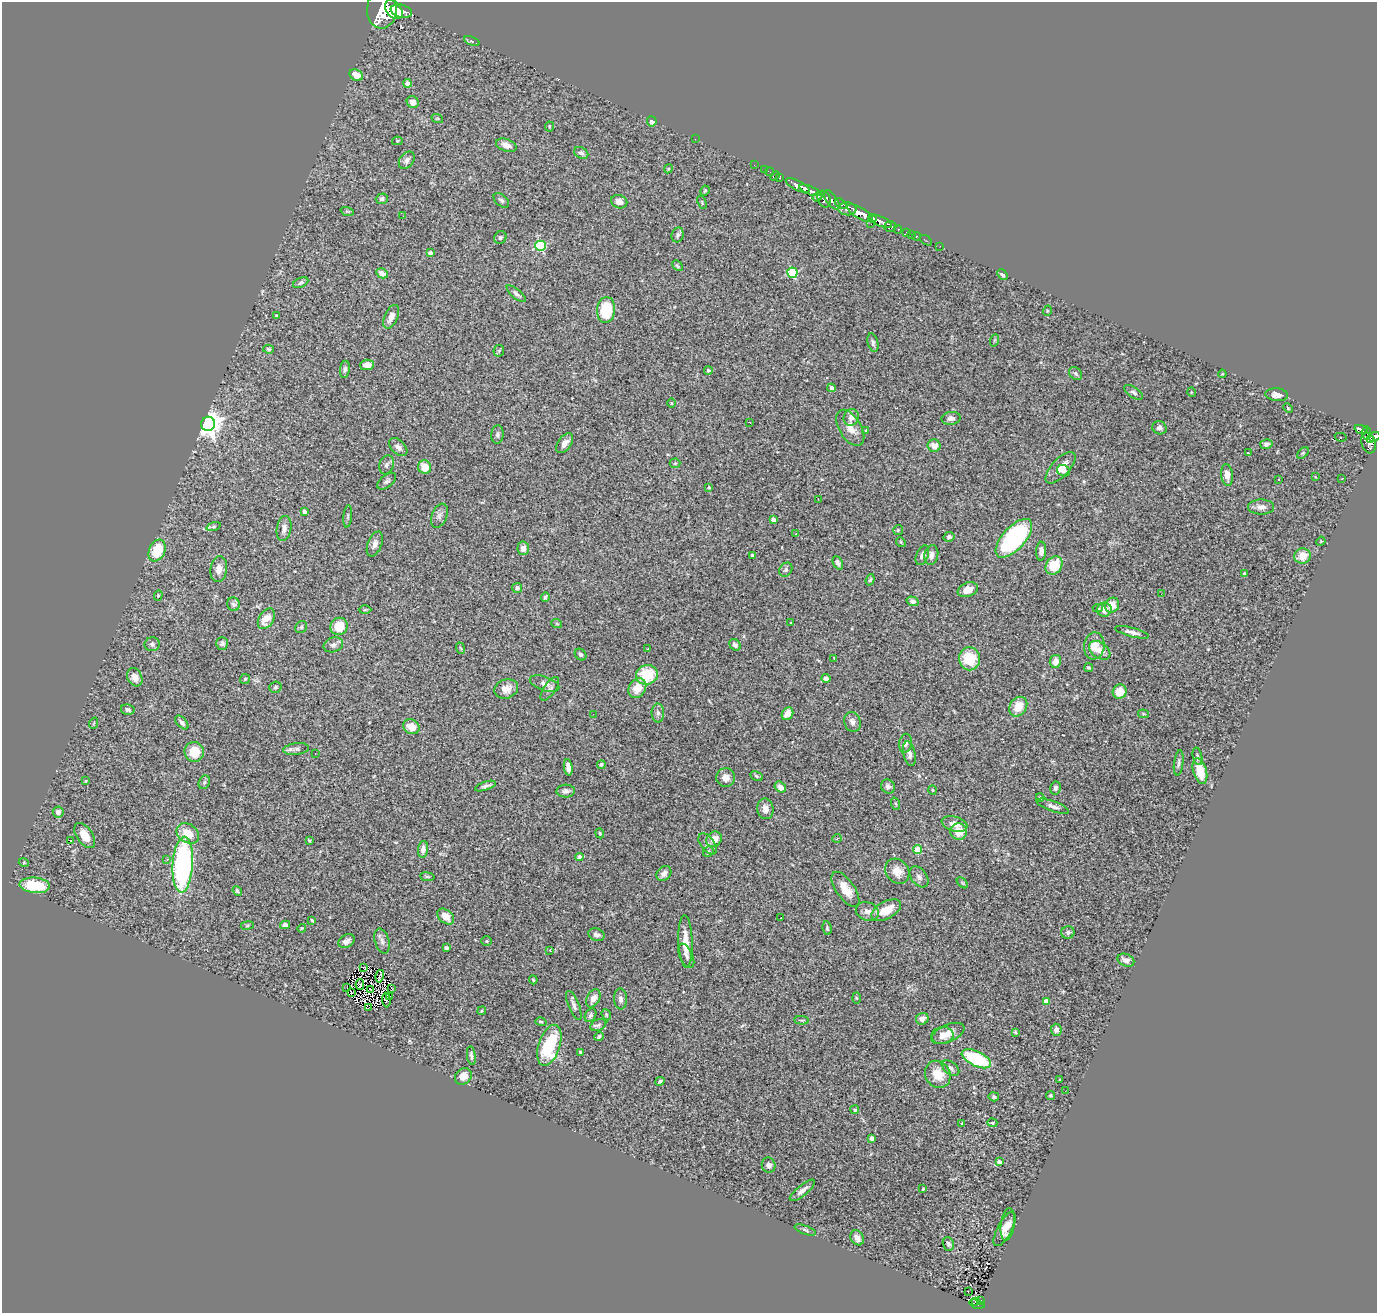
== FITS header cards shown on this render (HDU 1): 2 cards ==
NAXIS1  =                 1375
NAXIS2  =                 1311

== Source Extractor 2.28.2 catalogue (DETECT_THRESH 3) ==
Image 1375 x 1311 px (HDU 1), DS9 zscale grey, 1 PNG px = 1 image px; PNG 1379 x 1315 px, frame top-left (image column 1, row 1311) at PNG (2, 2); each listed source drawn as its Kron ellipse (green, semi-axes under 4 px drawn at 4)
Background 3.17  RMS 0.09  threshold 0.271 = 3 sigma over >= 5 px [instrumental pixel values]
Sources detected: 311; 1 with non-positive FLUX_AUTO (blend fragments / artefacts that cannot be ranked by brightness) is neither listed nor drawn; the other 310 listed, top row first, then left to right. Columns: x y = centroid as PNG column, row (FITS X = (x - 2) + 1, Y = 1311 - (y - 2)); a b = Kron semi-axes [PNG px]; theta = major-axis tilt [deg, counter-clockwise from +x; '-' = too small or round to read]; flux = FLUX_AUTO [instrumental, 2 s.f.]
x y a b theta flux
382 10 18 15 88 25000
394 10 11 7 -50 11000
401 11 11 6 -14 6700
472 41 8 4 -21 9.3
356 75 7 5 -31 61
408 83 4 4 - 39
413 102 6 5 - 46
437 118 6 3 -18 7.2
652 121 5 4 - 20
550 126 5 4 - 8.3
695 139 2 2 - 43
397 141 5 4 - 9.1
506 145 11 6 -20 38
581 153 7 5 -29 16
407 160 9 7 53 23
754 165 2 2 - 38
668 169 5 3 - 5.9
764 170 3 2 - 71
770 172 4 2 - 61
775 176 6 2 45 100
780 177 4 3 - 140
798 185 13 5 -26 5000
810 190 11 4 -22 5100
705 191 5 4 - 8.8
818 197 5 4 - 880
382 199 6 5 - 16
824 199 8 6 -68 2300
501 200 9 5 -41 15
832 200 11 5 -55 3300
619 202 8 6 -21 32
702 202 7 3 -70 7.8
841 204 6 3 -33 1400
847 209 9 6 -4 3100
347 211 7 4 -18 9.7
860 213 14 5 -31 11000
403 216 3 2 - 6.6
872 218 4 3 - 2200
880 221 12 5 -23 4200
871 224 2 2 - 39
890 226 6 5 - 1100
898 229 4 3 - 740
907 232 4 3 - 200
912 234 3 2 - 57
678 235 7 6 - 16
917 236 4 3 - 130
500 238 6 6 - 14
926 240 6 2 -34 51
540 246 5 5 - 490
940 246 2 2 - 28
430 253 4 4 - 28
677 266 6 4 -45 8.9
382 273 6 4 -29 39
792 273 5 5 - 440
1002 275 6 4 -49 16
301 283 8 5 25 15
516 294 12 4 -40 18
606 310 13 9 84 280
1047 311 5 3 - 6.2
276 316 3 3 - 14
391 317 12 6 66 39
995 340 6 4 70 7.2
873 343 9 5 -76 17
269 349 5 4 - 9.2
499 351 6 5 - 11
367 365 7 5 4 35
345 369 8 5 83 15
708 371 4 4 - 11
1076 373 7 5 -47 13
1222 374 4 4 - 5.5
832 388 4 4 - 26
1134 392 11 5 -34 17
1191 392 5 3 - 4.7
1277 395 11 6 -5 33
671 403 5 3 - 5
1288 408 5 3 - 5.5
851 417 8 7 - 39
951 418 9 6 4 28
749 422 3 2 - 19
208 424 7 7 - 5700
850 428 20 11 -59 67
1159 428 7 6 - 18
1361 429 7 3 -18 590
866 430 3 3 - 7
1367 433 7 3 -90 770
497 434 9 6 85 16
1341 437 6 2 -12 7.1
1374 437 6 4 20 1500
1370 439 3 2 - 460
565 443 11 6 54 35
1368 443 10 7 -71 1700
1266 444 6 5 - 17
934 446 6 6 - 52
398 447 11 7 -45 28
1249 453 3 2 - 8.3
1303 453 7 4 45 8
675 463 5 5 - 9.3
386 465 10 7 69 21
425 467 7 6 - 83
1061 468 20 8 47 69
1063 471 7 5 -25 19
1227 475 11 6 -83 41
1315 476 3 2 - 3.9
1278 479 3 2 - 8.1
1342 479 3 2 - 9.7
387 481 11 6 38 17
709 487 3 3 - 7.4
818 499 2 2 - 3.2
1261 507 13 7 0 33
304 512 4 3 - 30
348 516 11 4 84 12
439 516 12 7 68 26
773 520 4 4 - 43
213 527 7 3 19 8.6
284 528 12 7 80 32
898 530 5 5 - 8.7
796 534 3 2 - 7
949 537 5 5 - 13
1014 538 24 11 47 1000
1321 541 5 3 - 5.2
901 542 5 4 - 7.5
375 544 13 7 68 33
523 548 7 6 - 33
157 550 11 8 65 200
1041 551 9 5 87 25
752 555 3 3 - 9.5
922 555 10 6 68 31
931 555 10 7 79 33
1302 556 8 7 - 86
838 563 7 4 -66 19
1054 566 10 7 54 190
219 569 13 8 83 47
786 570 7 6 - 14
1244 573 3 3 - 5.6
870 580 6 4 71 9
517 588 5 5 - 19
968 590 10 7 22 50
1161 594 2 2 - 7.8
158 595 5 4 - 6.9
545 597 5 3 - 12
912 601 6 4 -17 20
233 604 7 6 - 15
1112 605 8 7 - 62
1098 608 5 4 - 7.9
365 610 6 4 1 7.6
1104 610 7 7 - 43
266 619 11 7 58 88
791 623 3 3 - 6.4
557 624 5 3 - 5.1
339 626 9 8 - 110
301 627 6 5 - 11
1132 632 17 4 -15 27
222 643 6 6 - 15
152 644 7 7 - 17
333 645 10 7 17 21
735 645 6 5 - 20
1094 646 13 10 82 68
460 648 6 3 -69 6.1
648 649 3 2 - 5.1
1100 650 12 8 -36 50
581 655 6 5 - 14
834 658 3 2 - 4.6
970 659 11 10 - 190
1055 661 6 5 - 35
1089 668 4 3 - 7.2
647 675 11 10 - 220
135 677 9 7 -64 44
826 678 4 4 - 38
245 679 5 5 - 8.8
544 684 15 7 -19 28
275 687 6 5 - 11
637 688 10 8 56 75
506 689 12 9 18 52
550 689 14 6 56 23
1120 692 7 7 - 85
1018 707 10 8 55 110
128 710 7 5 -12 16
658 713 9 6 -90 21
593 714 2 2 - 5
787 714 7 5 56 66
1143 714 5 4 - 6
852 722 10 8 -74 29
94 723 6 3 71 5.6
182 723 8 4 -47 20
411 727 8 7 - 72
905 743 9 6 81 27
296 749 13 6 7 23
194 752 10 9 - 130
315 754 2 2 - 3.6
909 754 12 6 -78 27
1197 756 9 4 -77 13
1179 763 13 4 82 18
601 765 4 4 - 14
568 767 8 4 -82 40
1200 771 13 6 -75 130
756 776 6 4 -29 9.8
726 777 9 9 - 44
86 781 3 2 - 5.4
204 782 7 5 68 11
485 786 11 4 19 19
888 786 7 6 - 20
780 787 6 5 - 44
1055 788 6 5 - 15
933 790 5 3 - 5.8
566 791 9 6 2 23
1040 797 4 3 - 8.1
896 804 6 4 -70 7.9
1053 806 17 5 -20 29
765 809 10 8 -82 38
58 812 5 5 - 24
954 824 13 7 -15 47
959 832 8 8 - 100
188 833 12 9 -35 120
600 833 5 4 - 7.1
85 836 14 8 -56 78
837 838 4 3 - 5.5
714 839 8 7 - 63
71 840 3 2 - 5
309 840 3 2 - 6.3
708 844 12 7 -53 27
423 849 8 5 83 34
917 850 4 4 - 130
708 852 5 5 - 11
579 857 4 4 - 41
167 859 3 3 - 14
24 863 5 3 - 5
183 865 28 10 87 1100
897 871 13 11 -53 58
664 873 8 6 48 28
427 877 7 3 -8 8
919 877 12 7 -53 25
962 883 6 4 -45 6.8
35 885 15 7 -5 220
845 889 20 9 -55 100
237 891 5 4 - 11
886 910 16 8 29 99
867 911 12 9 -20 38
446 916 9 6 -40 66
781 918 2 2 - 8.5
312 920 3 2 - 6.5
247 925 6 3 9 7.5
285 925 5 4 - 25
302 928 4 3 - 6.1
827 928 7 4 -81 9.5
1068 932 6 6 - 16
596 935 8 6 -21 22
346 941 9 6 31 35
382 941 13 7 -74 26
486 941 5 4 - 8
686 941 26 7 -88 87
446 948 4 3 - 23
550 951 3 2 - 5.4
686 956 13 6 -65 27
1126 960 9 6 -24 34
364 967 3 2 - 8
380 976 6 2 75 6.6
533 980 4 3 - 6.5
360 985 5 3 - 3.1
347 987 3 2 - 2.1
370 989 3 2 - 4.9
392 989 3 2 - 5.4
351 992 2 2 - 4.6
389 997 3 2 - 8.3
593 998 10 6 62 44
856 998 5 3 - 6.5
621 999 10 6 -87 24
386 1000 7 3 -87 1.8
1046 1002 4 4 - 100
574 1005 15 5 -68 26
368 1008 2 2 - 3.4
482 1011 4 3 - 6.1
590 1015 7 5 59 12
606 1015 6 4 -71 8.1
922 1019 6 5 - 38
802 1020 7 3 -5 7.3
541 1022 6 4 -16 8.7
598 1025 8 5 26 17
1056 1030 6 5 - 28
1015 1032 4 3 - 7.7
948 1033 18 8 24 65
599 1036 5 3 - 11
942 1036 11 8 10 54
549 1045 21 10 72 370
581 1052 4 3 - 11
471 1056 9 4 -82 16
976 1059 16 7 -25 410
950 1068 10 6 -37 21
938 1074 14 12 -56 120
463 1076 9 7 43 66
1060 1080 3 2 - 5
660 1081 5 3 - 11
1065 1091 2 2 - 12
1050 1095 4 4 - 8.8
994 1097 5 4 - 11
855 1110 4 4 - 12
962 1123 3 3 - 13
992 1123 5 4 - 7.8
872 1138 4 4 - 34
999 1162 4 4 - 31
769 1165 7 7 - 27
923 1189 3 2 - 5.8
802 1190 16 5 39 34
1008 1224 16 7 82 60
1004 1229 19 7 62 61
805 1230 11 3 -20 11
857 1238 8 6 -59 36
948 1244 7 5 -69 11
968 1291 3 2 - 10
981 1300 3 2 - 29
976 1301 4 2 - 42
977 1304 8 3 -17 240
At the frame edge (FLAGS 8, measured only in part): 2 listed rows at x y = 382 10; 1374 437
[1 non-positive-flux detection neither listed nor drawn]